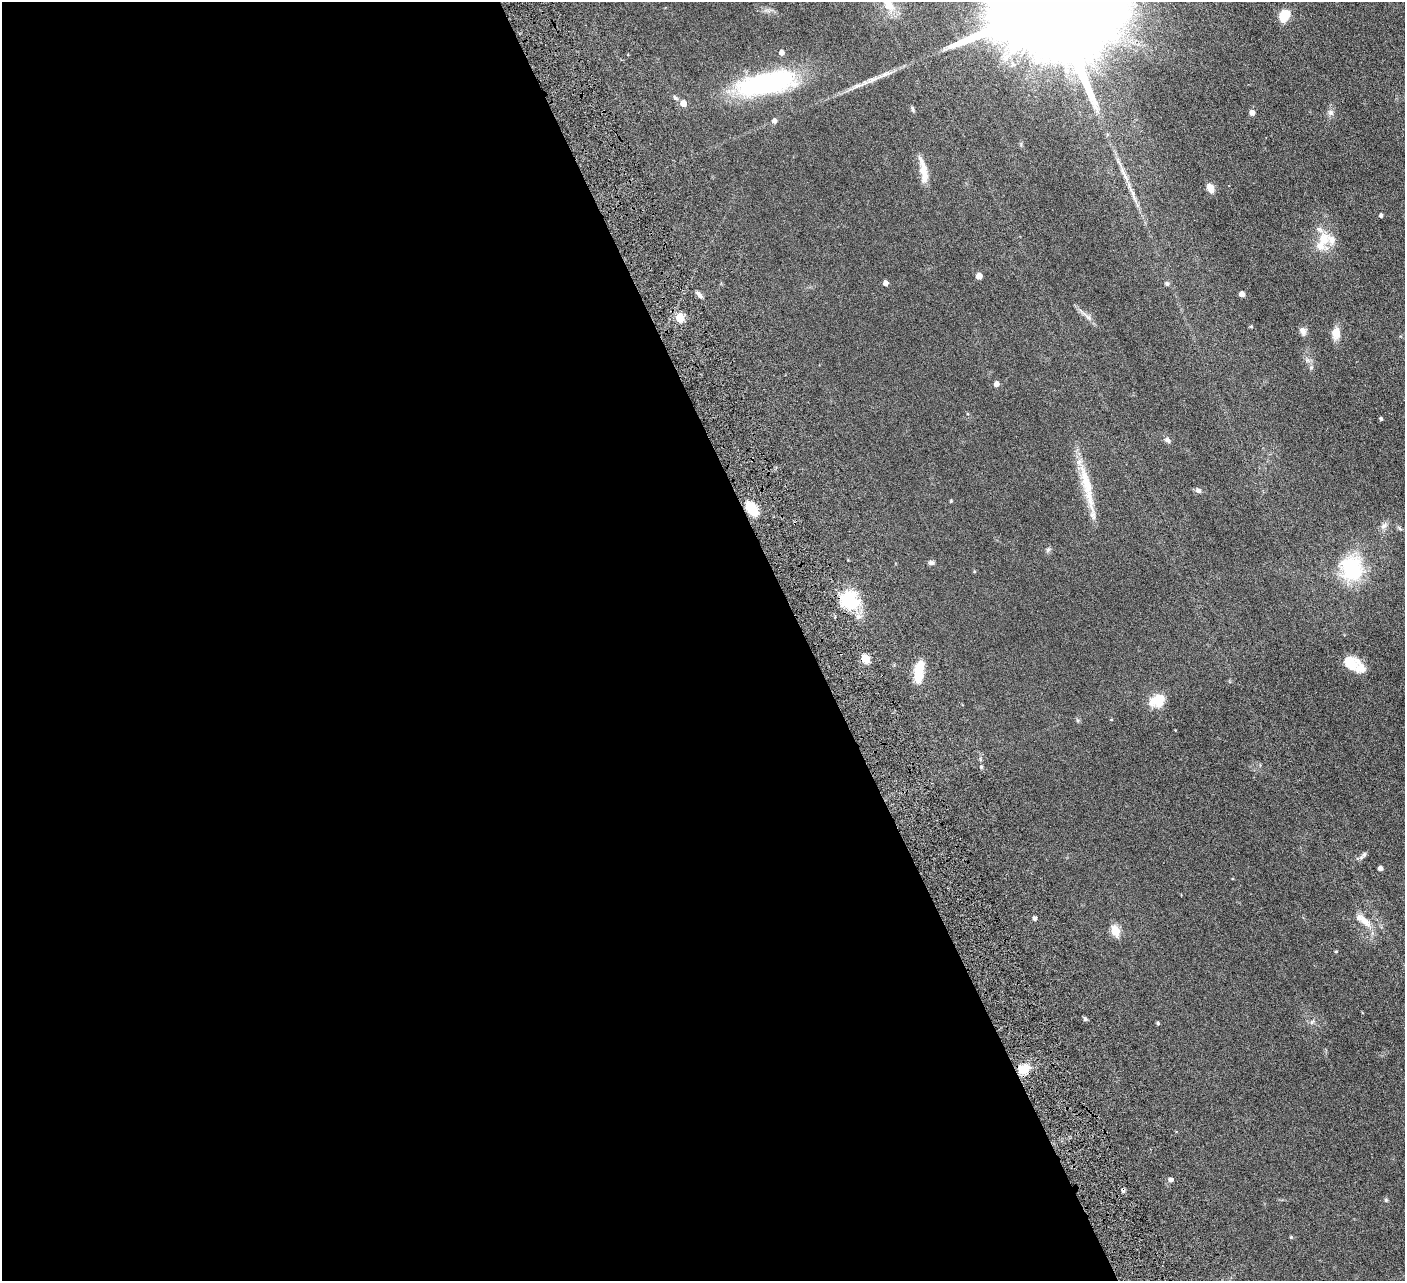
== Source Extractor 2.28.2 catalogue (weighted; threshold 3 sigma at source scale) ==
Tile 9 of 4 x 4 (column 1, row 3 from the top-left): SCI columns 58-1460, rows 1602-2880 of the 5728 x 5631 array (HDU 1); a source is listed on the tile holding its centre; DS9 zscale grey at full resolution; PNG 1407 x 1283 px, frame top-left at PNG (2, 2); no overlay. Shown black and unused: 57% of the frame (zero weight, under 4 of 8 exposures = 3% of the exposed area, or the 3 px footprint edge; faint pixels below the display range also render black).
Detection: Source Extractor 2.28.2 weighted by HDU 2 'WHT'; one run over the whole footprint, this tile lists its part. Background 0.0566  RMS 0.0062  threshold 0.0255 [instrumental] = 3 sigma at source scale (4.09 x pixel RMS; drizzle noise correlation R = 1.36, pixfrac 0.8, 0.05/0.05 arcsec/px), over >= 5 px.
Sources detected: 64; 1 cosmic-ray / hot-pixel residue — not listed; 5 inside a brighter listed object's ellipse — not listed separately; the other 58 listed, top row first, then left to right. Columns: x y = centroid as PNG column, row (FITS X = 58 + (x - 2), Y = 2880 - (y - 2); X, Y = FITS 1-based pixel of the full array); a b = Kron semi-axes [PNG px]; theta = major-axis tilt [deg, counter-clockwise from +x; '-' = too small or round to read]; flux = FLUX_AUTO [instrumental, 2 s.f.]
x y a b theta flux
887 2 29 11 -61 10
1051 4 51 23 20 44000
1284 16 10 8 57 12
781 53 5 4 - 2.9
874 79 32 5 22 6.3
767 83 61 21 11 91
675 98 8 5 -45 1.1
683 103 5 5 - 6.1
913 109 8 3 -79 0.85
1252 113 5 4 - 3
1330 113 9 7 -47 1.9
774 121 5 5 - 2.1
923 171 33 9 -77 7.4
1210 188 10 7 -59 4.2
1133 195 40 5 -68 7.3
1381 216 4 4 - 1.3
1324 239 19 16 83 11
979 276 5 4 - 5.6
885 283 5 4 - 2.8
1167 284 5 4 - 1.4
1242 294 4 4 - 3.7
700 295 10 4 -56 1.6
1088 317 8 5 -45 1.5
680 318 5 5 - 21
1251 326 4 4 - 0.6
1303 331 11 8 -72 2.4
1336 333 13 9 84 6.1
996 384 5 5 - 2.8
1381 419 3 3 - 0.91
1167 440 8 6 -47 1.6
1086 482 51 13 -75 18
1198 490 8 6 -32 1.5
951 501 4 3 - 0.53
752 509 10 6 -54 23
1384 526 11 6 36 2.2
1400 528 7 4 -45 0.8
1048 550 7 4 44 0.95
931 563 7 6 - 1.3
1352 569 27 23 -79 38
849 600 18 15 -53 33
865 659 8 7 - 6.3
1350 663 22 14 -45 8.9
919 672 24 9 83 14
1157 701 19 13 26 11
1111 720 4 3 - 0.38
1364 854 7 5 70 1.1
1380 868 4 4 - 2.3
1035 919 4 4 - 1.6
1364 921 23 9 -45 6.5
1115 931 6 5 - 24
1336 952 5 3 - 0.49
1085 1019 5 4 - 1.2
1312 1022 6 5 - 0.95
1158 1023 4 4 - 0.84
1023 1070 9 8 - 12
1171 1180 5 5 - 2
1386 1200 5 5 - 0.7
1291 1237 4 4 - 0.6
Overlapping masked pixels (flux is a lower limit): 1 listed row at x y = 849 600
Isophote crosses this tile's border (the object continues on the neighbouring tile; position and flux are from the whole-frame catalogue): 2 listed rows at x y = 887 2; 1051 4